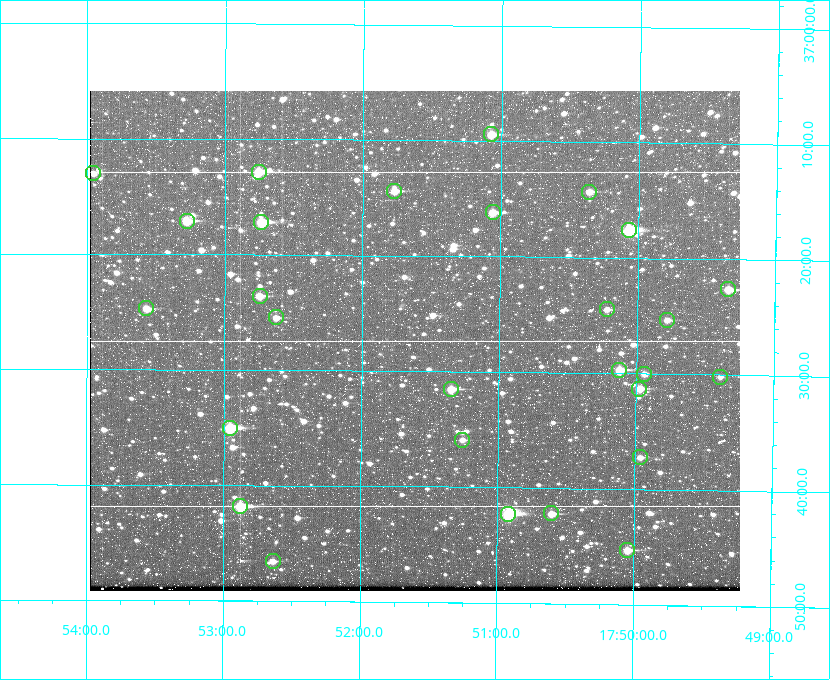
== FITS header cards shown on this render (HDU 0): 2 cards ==
NAXIS1  =                  650
NAXIS2  =                  500

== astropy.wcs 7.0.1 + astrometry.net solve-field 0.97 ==
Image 650 x 500 px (HDU 0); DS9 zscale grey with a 90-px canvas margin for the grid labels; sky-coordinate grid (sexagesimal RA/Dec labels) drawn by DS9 from the SOLVED WCS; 28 Tycho-2 reference stars matched to detected sources circled (green)
Header WCS: none
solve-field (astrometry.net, Tycho-2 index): SOLVED blind (the file carries no WCS)
Solved WCS: RA---TAN-SIP/DEC--TAN-SIP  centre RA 17:51:37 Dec +37:27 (267.90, +37.46 deg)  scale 5.2 arcsec/px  FOV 56.3' x 43.3'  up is +179 deg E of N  parity flipped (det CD > 0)
(file carries no celestial WCS; the grid is the blind solution)
Tycho-2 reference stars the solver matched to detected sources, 28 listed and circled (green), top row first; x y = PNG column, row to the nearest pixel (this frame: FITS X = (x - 90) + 1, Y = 500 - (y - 91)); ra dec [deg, ICRS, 3 dp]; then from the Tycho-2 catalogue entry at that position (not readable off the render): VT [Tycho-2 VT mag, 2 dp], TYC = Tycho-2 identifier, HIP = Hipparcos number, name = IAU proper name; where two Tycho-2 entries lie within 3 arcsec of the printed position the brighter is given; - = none
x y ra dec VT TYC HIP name
491 134 267.768 +37.157 9.98 2620-745-1 - -
259 172 268.189 +37.213 9.71 2620-542-1 - -
93 173 268.489 +37.217 11.29 2620-732-1 - -
394 191 267.943 +37.240 10.39 2620-505-1 - -
589 192 267.589 +37.238 11.09 2619-212-1 - -
493 212 267.764 +37.270 10.17 2620-784-1 - -
187 221 268.319 +37.285 9.88 2620-536-1 - -
261 222 268.183 +37.286 8.98 2620-786-1 87506 -
629 230 267.517 +37.293 8.96 2619-379-1 - -
728 289 267.335 +37.377 10.60 2619-634-1 - -
260 296 268.186 +37.393 10.44 2620-175-1 - -
146 308 268.392 +37.412 10.60 2620-800-1 - -
607 309 267.555 +37.408 11.50 2619-358-1 - -
276 317 268.156 +37.424 11.25 2620-712-1 - -
667 320 267.445 +37.422 11.17 2619-451-1 - -
619 370 267.531 +37.495 10.07 2619-274-1 - -
644 374 267.485 +37.500 11.33 2619-40-1 - -
720 377 267.347 +37.503 12.15 3088-638-1 - -
451 389 267.836 +37.525 9.96 3089-889-1 - -
639 389 267.494 +37.522 10.35 3088-270-1 - -
230 428 268.239 +37.584 8.64 3089-755-1 - -
462 440 267.815 +37.598 11.54 3089-1081-1 - -
640 457 267.491 +37.621 11.40 3088-1284-1 - -
240 506 268.219 +37.697 8.93 3089-671-1 - -
551 513 267.652 +37.703 11.04 3089-693-1 - -
508 514 267.730 +37.705 8.13 3089-1203-1 87349 -
627 550 267.512 +37.755 10.10 3089-2332-1 - -
273 561 268.159 +37.775 11.22 3089-2245-1 - -